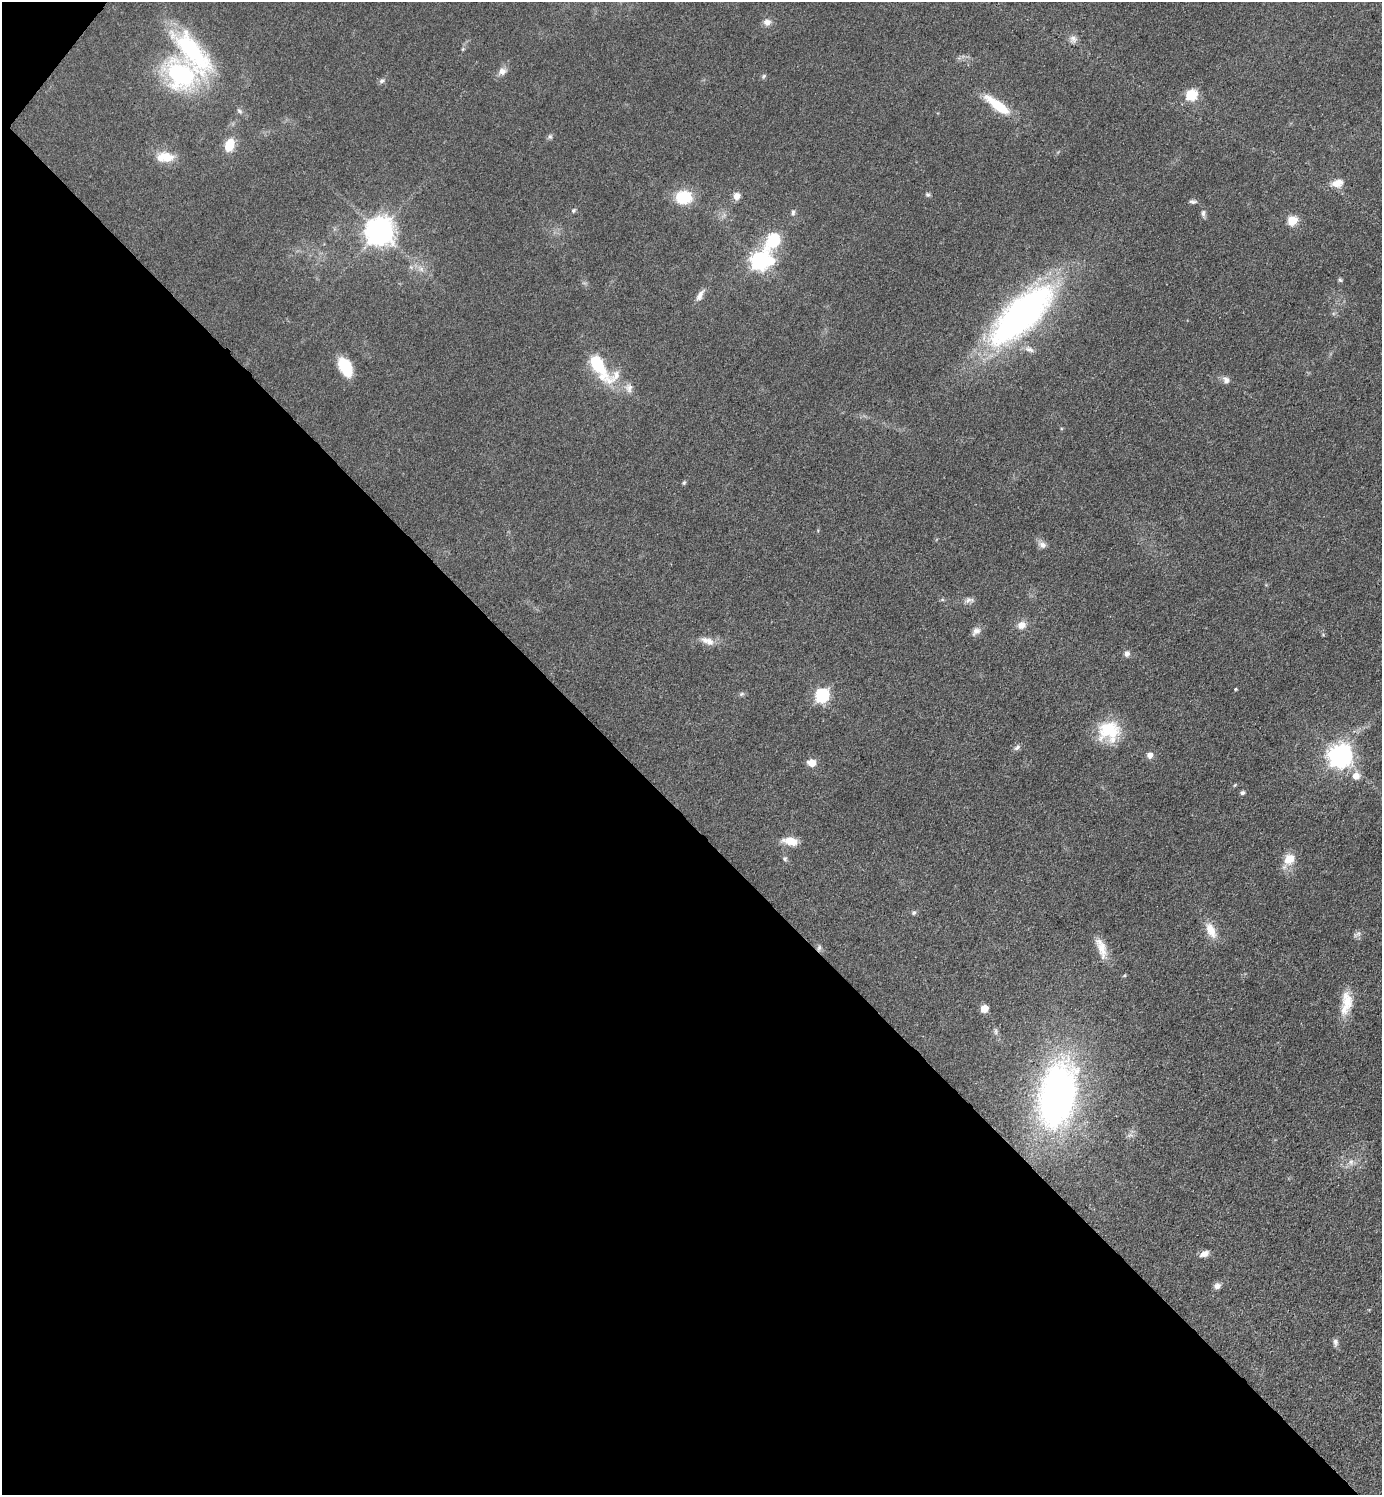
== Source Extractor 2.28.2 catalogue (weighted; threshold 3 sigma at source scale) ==
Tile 9 of 4 x 4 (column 1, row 3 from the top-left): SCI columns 299-1678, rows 1495-2987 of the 5976 x 5974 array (HDU 1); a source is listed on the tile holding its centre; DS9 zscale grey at full resolution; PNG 1384 x 1497 px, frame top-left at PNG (2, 2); no overlay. Shown black and unused: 45% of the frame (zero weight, under 3 of 4 exposures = <1% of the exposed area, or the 3 px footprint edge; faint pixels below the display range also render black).
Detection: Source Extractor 2.28.2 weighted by HDU 2 'WHT'; one run over the whole footprint, this tile lists its part. Background 0.0799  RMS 0.0063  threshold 0.0285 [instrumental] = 3 sigma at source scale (4.5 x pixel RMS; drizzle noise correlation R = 1.50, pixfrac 1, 0.05/0.05 arcsec/px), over >= 5 px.
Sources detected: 74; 1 inside a brighter object's white glare — not listed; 1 inside a brighter listed object's ellipse — not listed separately; the other 72 listed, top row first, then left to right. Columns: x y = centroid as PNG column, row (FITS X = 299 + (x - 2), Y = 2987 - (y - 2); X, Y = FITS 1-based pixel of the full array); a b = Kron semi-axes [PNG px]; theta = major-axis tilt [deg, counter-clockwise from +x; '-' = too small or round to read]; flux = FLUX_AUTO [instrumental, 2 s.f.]
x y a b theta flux
767 22 9 9 - 4
1073 39 11 9 -60 3.2
463 49 5 5 - 0.85
192 50 59 21 -52 82
502 71 12 10 29 4.1
181 75 33 24 -33 96
764 76 7 5 61 1.1
382 81 9 6 33 1.8
1191 95 6 5 - 58
997 105 32 9 -36 22
239 111 10 5 -52 1.6
550 136 8 6 58 1.5
229 145 11 8 72 15
165 157 22 12 -1 14
1337 183 16 10 12 6.5
928 195 6 6 - 1.3
737 196 9 8 - 4.1
684 197 14 11 3 28
1192 202 9 5 -10 1.6
574 210 6 5 - 1.2
793 212 8 5 -89 1.7
1203 213 9 5 89 2.1
1292 221 6 5 - 32
379 231 9 8 - 870
773 240 9 6 57 83
759 260 8 7 - 270
421 269 7 7 - 2.5
1340 280 6 5 - 1.1
700 295 18 7 59 3.9
1021 315 62 23 43 290
1029 349 14 7 -22 3.6
599 366 44 15 -56 36
345 367 22 12 -62 19
1226 380 11 8 -58 3.4
629 388 13 11 -86 4.8
684 483 6 4 50 0.97
1042 545 11 9 -26 3.3
942 600 6 4 18 0.84
968 600 11 7 37 2.7
1021 625 11 9 20 5.4
976 631 13 8 45 3.4
1323 635 6 3 -19 0.64
709 642 21 9 -29 6
1127 653 8 7 - 2.5
1235 689 4 3 - 0.67
742 694 8 5 20 1.3
822 695 7 6 - 110
1109 731 27 25 0 28
1017 747 9 6 44 2
1150 755 8 7 - 3.3
1340 755 8 8 - 550
811 763 9 8 - 5.8
1356 776 7 7 - 7.3
1235 785 6 4 45 0.75
1242 793 6 5 - 1.6
790 841 17 9 -11 9.2
785 859 7 6 - 1.4
1289 859 14 12 33 10
913 913 6 6 - 1.4
1211 930 22 11 -63 10
1357 934 13 5 26 1.9
819 948 8 6 74 1.7
1102 948 27 12 -72 9.7
1124 976 5 3 - 0.73
1346 1003 32 13 83 15
984 1009 5 5 - 14
996 1032 9 4 -89 1.4
1057 1095 65 35 78 270
1351 1162 9 8 - 3.5
1204 1254 10 6 23 4.3
1217 1286 9 7 28 2.8
1335 1342 11 6 -84 2.2
Overlapping masked pixels (flux is a lower limit): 1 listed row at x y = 819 948